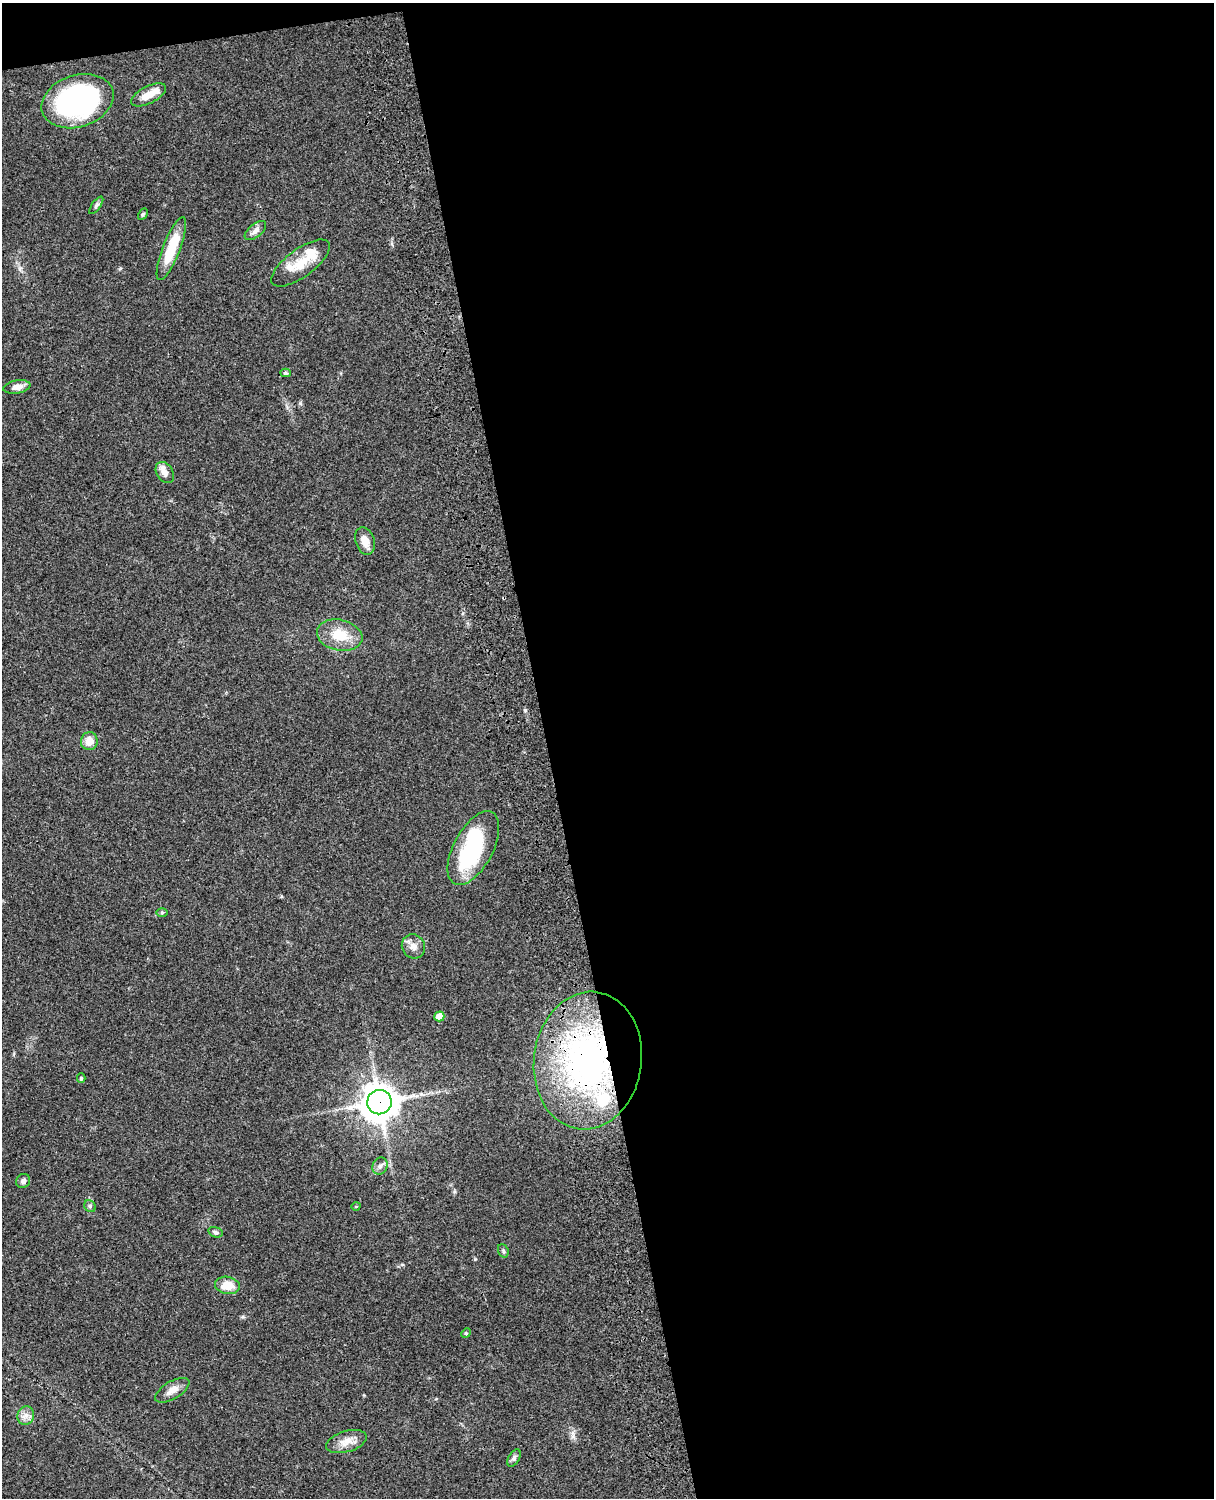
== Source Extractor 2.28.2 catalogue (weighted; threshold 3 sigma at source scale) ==
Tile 4 of 4 x 3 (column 4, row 1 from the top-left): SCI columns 3757-4968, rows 3267-4762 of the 5086 x 4925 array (HDU 1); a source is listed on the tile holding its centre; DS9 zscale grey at full resolution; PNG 1216 x 1500 px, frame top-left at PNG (2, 3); each listed source drawn as its Kron ellipse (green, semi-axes under 4 px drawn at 4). Shown black and unused: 56% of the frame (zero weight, under 3 of 4 exposures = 6% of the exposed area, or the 3 px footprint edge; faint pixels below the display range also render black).
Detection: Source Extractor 2.28.2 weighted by HDU 2 'WHT'; one run over the whole footprint, this tile lists its part. Background 0.0882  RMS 0.0061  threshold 0.0275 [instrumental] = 3 sigma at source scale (4.5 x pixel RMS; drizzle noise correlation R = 1.50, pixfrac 1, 0.05/0.05 arcsec/px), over >= 5 px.
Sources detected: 38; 2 inside a brighter object's white glare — neither listed nor drawn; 4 inside a brighter listed object's ellipse — not listed separately; the other 32 listed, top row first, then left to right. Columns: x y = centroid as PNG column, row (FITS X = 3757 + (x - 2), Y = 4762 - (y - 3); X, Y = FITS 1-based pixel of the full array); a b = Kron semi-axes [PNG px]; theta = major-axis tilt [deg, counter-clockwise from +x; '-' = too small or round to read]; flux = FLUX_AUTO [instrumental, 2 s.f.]
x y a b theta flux
149 95 19 8 27 7.2
78 101 37 26 18 130
96 205 10 4 54 1.3
143 214 6 4 60 0.91
255 231 13 6 39 2.9
171 249 34 8 69 21
301 263 35 14 36 13
285 373 5 4 - 1
17 387 13 6 9 5.1
165 473 11 8 -58 4
365 541 14 9 -72 6.1
340 635 23 15 -12 15
89 741 9 8 - 7
473 848 40 19 62 43
162 913 6 4 0 0.81
413 946 12 11 - 4.3
439 1016 5 5 - 9.4
588 1061 69 54 82 190
81 1078 4 4 - 0.79
379 1102 12 12 - 1200
380 1166 9 7 64 2.2
23 1181 7 6 - 1.9
90 1206 6 5 - 1.2
356 1206 5 3 - 0.44
216 1232 7 5 -15 1.4
503 1251 7 5 -69 1.1
228 1285 13 8 -10 9.5
466 1333 5 4 - 0.65
172 1390 19 8 31 5.5
26 1416 9 8 - 3.4
346 1442 21 10 16 6.8
514 1458 9 5 60 1.7
Overlapping masked pixels (flux is a lower limit): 2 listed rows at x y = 588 1061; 379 1102
Unlisted compact peaks at least as high as the median listed source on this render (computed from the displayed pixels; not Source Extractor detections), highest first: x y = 300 403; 573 1436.